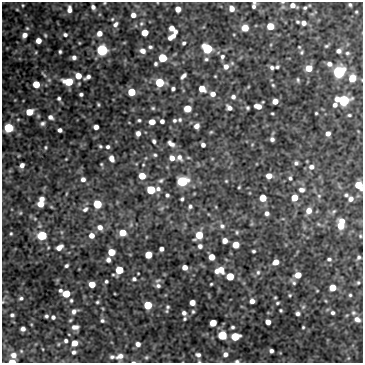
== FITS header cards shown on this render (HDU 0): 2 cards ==
NAXIS1  =                  361
NAXIS2  =                  361

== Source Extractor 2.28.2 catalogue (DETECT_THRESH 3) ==
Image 361 x 361 px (HDU 0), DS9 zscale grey, 1 PNG px = 1 image px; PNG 365 x 365 px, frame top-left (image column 1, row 361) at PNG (2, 2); no overlay
Background 590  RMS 1.2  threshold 3.74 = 3 sigma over >= 5 px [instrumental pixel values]
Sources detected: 254; all 254 listed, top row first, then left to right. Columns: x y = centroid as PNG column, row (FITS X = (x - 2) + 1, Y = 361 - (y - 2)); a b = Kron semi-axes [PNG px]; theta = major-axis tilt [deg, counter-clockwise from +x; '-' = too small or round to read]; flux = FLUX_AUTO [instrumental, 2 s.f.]
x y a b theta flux
104 3 4 3 - 75
23 5 4 4 - 92
254 5 6 4 79 280
293 5 6 4 -19 520
350 5 4 4 - 140
93 7 5 4 - 280
232 8 6 5 - 600
305 8 4 3 - 140
17 9 4 3 - 79
69 9 8 5 90 490
178 9 5 5 - 780
356 12 4 3 - 98
133 15 5 5 - 500
112 19 5 4 - 100
298 22 4 3 - 110
141 23 6 6 - 180
304 23 4 4 - 390
115 24 7 5 52 290
270 26 5 5 - 1700
27 28 5 5 - 120
172 28 6 5 - 630
245 28 5 5 - 1600
175 32 4 3 - 200
99 33 5 5 - 610
145 33 5 5 - 1300
25 35 5 4 - 470
45 35 5 4 - 110
65 35 6 5 - 220
172 37 8 4 36 610
38 41 5 4 - 780
79 43 4 3 - 73
124 43 5 3 - 69
184 43 4 3 - 160
327 46 6 3 32 130
150 47 5 3 - 160
299 47 4 3 - 73
207 48 6 5 - 6600
102 50 5 5 - 13000
142 51 7 6 - 470
339 51 5 5 - 330
36 52 5 4 - 92
60 52 4 3 - 140
301 52 5 4 - 120
347 53 6 4 0 150
74 57 4 4 - 280
222 57 7 6 - 250
162 58 5 5 - 4100
206 59 6 4 9 160
156 64 4 3 - 160
329 64 7 6 - 360
226 66 7 7 - 530
272 67 6 5 - 250
277 67 4 3 - 140
309 68 5 5 - 1400
339 72 6 6 - 17000
43 74 11 4 -49 220
78 76 5 5 - 1100
183 76 7 3 44 280
215 76 3 2 - 68
87 77 8 4 29 300
352 78 6 6 - 1700
298 80 6 4 -80 130
68 82 7 5 -8 3100
159 82 5 5 - 4500
36 84 5 5 - 1800
273 85 4 4 - 100
173 89 4 4 - 200
202 89 5 5 - 1300
131 92 5 5 - 2500
81 94 4 4 - 200
213 94 5 5 - 540
233 97 6 5 - 270
59 98 4 4 - 170
343 100 7 5 -5 11000
275 101 5 5 - 790
98 104 4 3 - 110
335 105 5 4 - 310
258 106 7 5 -10 690
153 108 5 4 - 120
187 108 5 5 - 2100
229 108 6 4 -39 380
248 108 3 3 - 130
29 112 5 5 - 1700
272 113 3 3 - 90
316 113 3 3 - 93
349 115 5 3 - 110
50 117 6 5 - 320
18 119 4 4 - 87
139 120 4 3 - 130
174 120 4 3 - 150
180 120 5 5 - 150
162 121 4 4 - 290
152 122 5 5 - 790
42 123 7 5 14 220
197 126 5 4 - 470
96 127 5 4 - 450
9 128 5 5 - 6000
60 130 4 4 - 330
211 132 5 4 - 94
138 133 5 4 - 410
328 133 4 4 - 460
272 139 4 4 - 240
154 141 4 3 - 190
171 143 9 5 -38 360
203 145 4 4 - 290
252 145 5 3 - 69
100 146 4 3 - 110
46 147 5 4 - 100
108 147 4 4 - 180
155 155 4 4 - 130
111 158 6 4 -70 550
172 158 5 5 - 570
179 158 10 7 -58 430
188 158 6 3 -8 97
66 159 2 2 - 54
296 163 5 5 - 210
101 164 4 4 - 93
22 165 5 4 - 380
143 165 3 3 - 72
311 167 7 6 - 440
142 176 5 5 - 1600
269 176 5 5 - 730
290 178 6 5 - 170
83 179 6 6 - 350
161 180 7 6 - 180
182 181 6 5 - 8800
226 181 4 4 - 84
359 185 6 5 - 2300
239 187 3 3 - 85
158 189 7 7 - 320
151 190 5 5 - 4100
301 190 8 6 -4 370
66 194 5 3 - 90
167 195 4 4 - 170
346 195 4 4 - 140
319 196 6 5 - 160
263 198 5 5 - 1600
294 198 5 5 - 1400
42 199 5 5 - 450
182 199 4 3 - 160
351 199 6 6 - 420
40 204 5 5 - 1200
97 204 5 5 - 4200
190 206 6 5 - 200
216 207 5 3 - 81
162 208 8 4 31 180
85 209 9 6 39 330
309 211 7 6 - 750
334 211 7 4 48 150
20 213 5 5 - 110
267 213 5 4 - 300
208 214 5 3 - 64
342 221 6 5 - 730
318 224 5 5 - 120
341 225 6 5 - 1400
222 226 7 7 - 300
100 227 7 6 - 510
61 232 6 4 -89 130
237 232 6 4 78 130
11 233 5 4 - 110
122 233 6 5 - 1500
42 235 6 5 - 4200
92 235 6 5 - 660
199 235 6 5 - 2500
360 236 5 4 - 94
225 241 5 5 - 610
236 245 5 5 - 1300
200 246 6 6 - 310
59 247 6 4 34 650
161 249 4 4 - 310
253 251 3 3 - 140
111 252 5 5 - 1900
148 255 5 5 - 2000
211 257 5 5 - 1100
358 257 5 4 - 170
329 259 5 4 - 170
108 260 5 5 - 320
276 262 6 5 - 810
66 266 4 3 - 170
185 267 5 4 - 710
221 269 7 7 - 980
119 270 6 5 - 2900
217 271 6 5 - 330
258 272 7 5 76 230
298 275 5 5 - 1100
230 276 5 5 - 2400
134 279 6 6 - 220
158 280 11 6 37 240
106 281 4 4 - 140
293 282 9 4 -51 190
358 283 5 4 - 110
92 284 5 5 - 1300
211 284 3 3 - 94
158 286 7 5 -2 250
332 288 5 5 - 1600
60 290 4 4 - 170
317 291 3 2 - 65
66 294 5 5 - 2600
290 295 5 5 - 120
350 295 4 4 - 120
275 297 4 3 - 92
21 298 5 4 - 170
71 300 4 4 - 130
252 301 5 4 - 470
326 301 5 3 - 80
97 302 4 3 - 120
192 303 5 5 - 720
277 303 5 4 - 130
148 305 5 5 - 3300
168 307 7 6 - 210
303 307 6 5 - 170
103 309 5 3 - 74
281 310 3 3 - 110
74 311 7 5 29 340
193 312 5 4 - 130
184 313 5 4 - 290
333 313 5 5 - 200
353 313 7 6 - 220
298 314 5 5 - 250
12 315 4 4 - 170
46 316 4 4 - 160
53 317 4 4 - 220
184 319 5 4 - 130
357 319 8 6 -27 430
70 320 4 3 - 100
102 321 6 5 - 190
268 322 5 5 - 670
213 323 5 5 - 1600
75 327 7 5 2 390
232 327 4 4 - 170
303 327 3 3 - 100
23 329 4 4 - 340
69 335 3 2 - 56
222 335 5 5 - 4800
235 336 6 5 - 3400
66 341 4 4 - 210
74 343 5 5 - 980
58 344 4 4 - 87
138 344 6 5 - 400
43 349 4 3 - 61
21 351 5 4 - 110
271 351 4 4 - 260
74 352 6 5 - 230
225 354 7 6 - 420
13 355 7 7 - 650
198 355 7 6 - 300
120 356 9 7 31 580
112 357 7 5 -7 210
146 357 6 5 - 140
348 358 6 4 89 110
12 361 5 3 - 970
199 361 5 4 - 93
237 361 6 4 2 170
133 362 6 3 0 120
At the frame edge (FLAGS 8, measured only in part): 9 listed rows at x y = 104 3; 254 5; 293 5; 359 185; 12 315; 12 361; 199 361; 237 361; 133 362